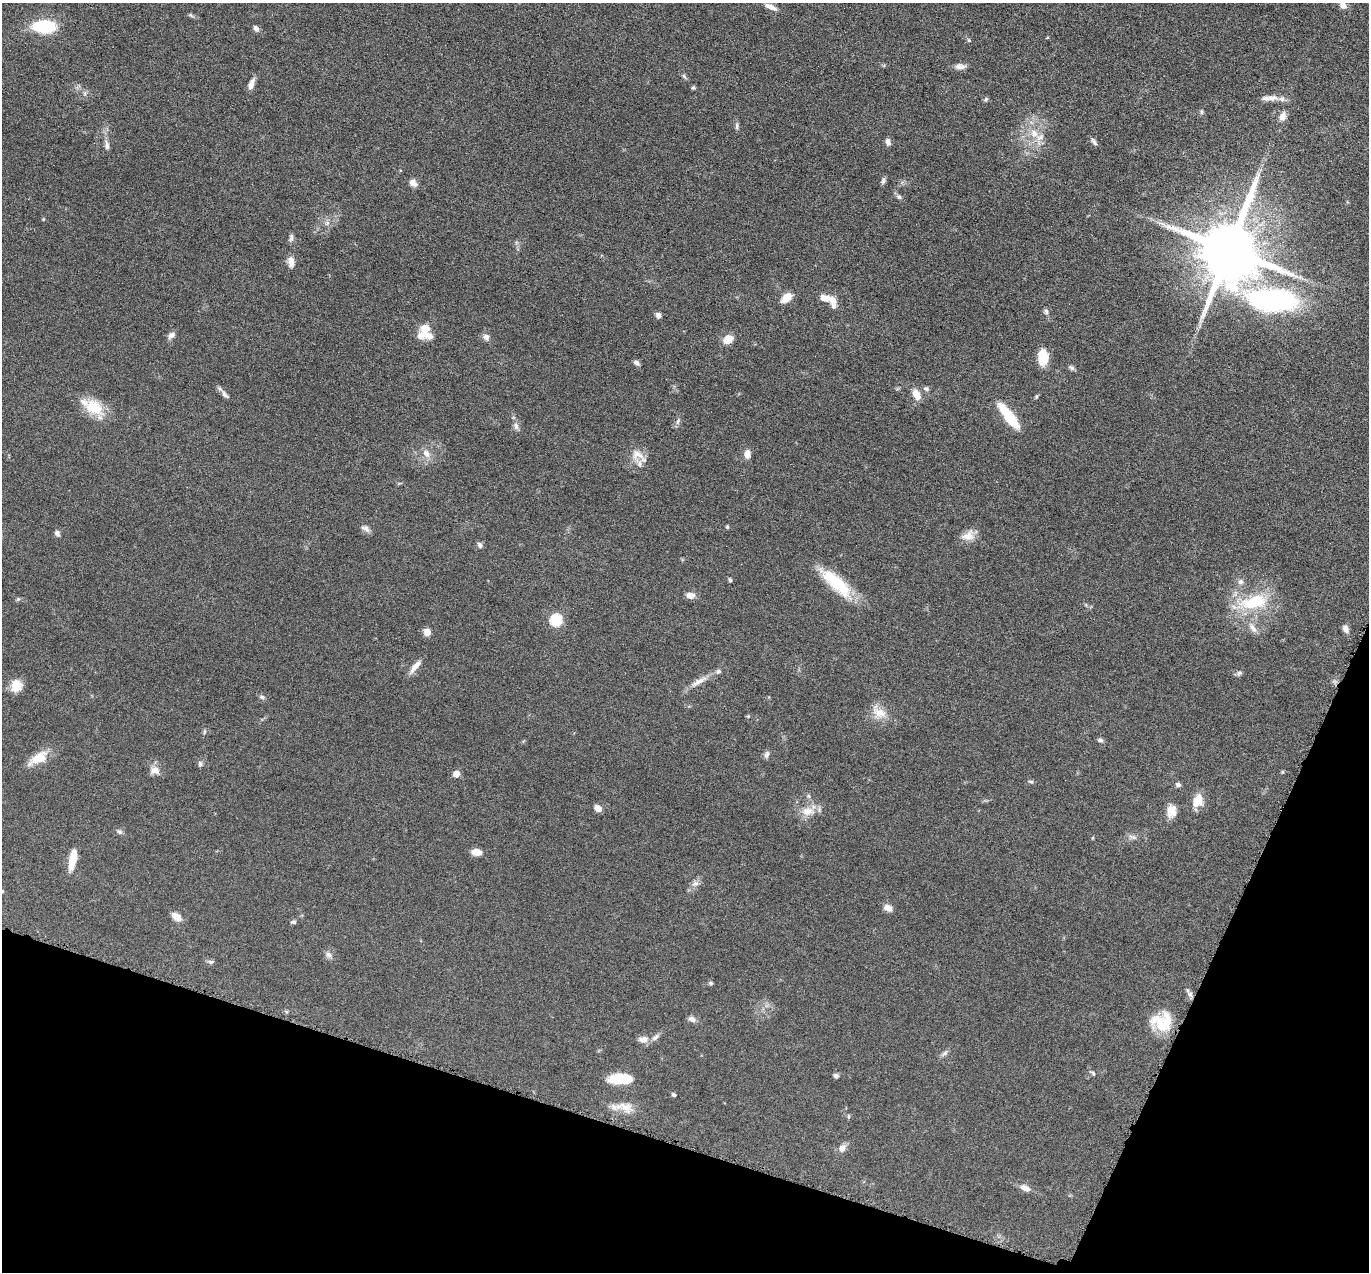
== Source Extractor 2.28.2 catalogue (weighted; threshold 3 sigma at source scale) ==
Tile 15 of 4 x 4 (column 3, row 4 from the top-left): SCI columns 2740-4106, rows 273-1542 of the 5480 x 5495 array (HDU 1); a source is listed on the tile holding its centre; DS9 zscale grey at full resolution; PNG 1371 x 1274 px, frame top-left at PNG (2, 3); no overlay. Shown black and unused: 16% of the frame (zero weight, under 4 of 8 exposures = <1% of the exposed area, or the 3 px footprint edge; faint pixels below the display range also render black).
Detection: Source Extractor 2.28.2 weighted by HDU 2 'WHT'; one run over the whole footprint, this tile lists its part. Background 0.0445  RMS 0.0037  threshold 0.0153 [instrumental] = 3 sigma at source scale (4.09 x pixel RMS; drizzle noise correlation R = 1.36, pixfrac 0.8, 0.05/0.05 arcsec/px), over >= 5 px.
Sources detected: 124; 10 inside a brighter listed object's ellipse — not listed separately; the other 114 listed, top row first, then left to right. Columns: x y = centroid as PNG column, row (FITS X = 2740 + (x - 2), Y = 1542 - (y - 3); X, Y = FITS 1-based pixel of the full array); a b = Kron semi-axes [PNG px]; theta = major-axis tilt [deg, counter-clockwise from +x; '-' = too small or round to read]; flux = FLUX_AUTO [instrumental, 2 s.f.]
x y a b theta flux
1343 5 12 8 -55 2.1
771 7 15 5 -25 2.1
191 15 7 4 -34 0.6
44 27 21 12 -2 20
256 28 9 6 -53 1.2
969 40 6 5 - 0.51
960 66 13 7 -2 2
684 76 9 4 -54 0.68
251 84 14 6 70 2.2
693 88 6 5 - 0.56
85 93 7 4 -89 0.69
1270 98 25 7 2 3.2
986 99 7 5 58 0.62
1201 112 7 5 -75 0.65
1283 116 12 8 69 2.2
737 126 10 5 89 0.89
1040 137 26 11 68 5.4
888 142 9 6 -76 1.4
1094 142 11 5 -56 0.99
107 145 16 6 -82 1.7
883 181 9 5 74 0.94
413 183 11 8 -46 1.8
899 197 7 6 - 0.86
43 219 5 4 - 0.3
327 223 8 6 69 1.2
291 238 11 6 88 1.1
1229 250 17 15 74 3700
291 262 14 7 -86 2.5
787 297 12 7 38 5.4
825 298 15 9 -7 3.2
1272 300 54 27 -3 94
1046 312 7 6 - 0.91
658 315 6 6 - 1.4
425 328 13 10 -38 4.7
171 335 11 7 49 1.5
486 337 9 8 - 1.5
728 339 9 7 33 5.6
1043 357 14 9 89 10
636 363 8 5 -44 1.1
1071 368 9 5 -31 0.85
926 389 8 6 -16 0.91
916 394 14 8 -64 3.8
225 395 16 6 -47 1.4
1036 396 6 4 70 0.46
94 407 27 18 -34 10
1009 416 32 9 -52 13
678 421 9 5 64 1
516 426 11 7 -76 1.4
426 453 13 9 -61 2.6
747 454 10 8 -90 2.2
638 455 19 17 -28 5
727 527 5 4 - 0.45
365 528 13 7 -29 1.5
57 533 8 6 -67 1.1
968 536 18 12 26 3.9
480 545 8 6 -54 1
730 580 5 4 - 0.62
1241 582 8 8 - 1.4
836 583 46 14 -42 17
690 595 10 7 -6 2.4
18 599 7 4 44 0.47
1254 602 41 18 13 19
1086 605 6 4 -72 0.42
556 620 6 6 - 33
1253 628 16 7 -55 2.6
1346 629 10 7 -68 1.8
427 632 9 8 - 2.1
415 666 21 6 51 2.8
1239 673 9 6 36 0.89
698 681 29 7 31 3.8
16 685 14 12 71 5.1
262 697 8 5 -15 0.86
879 712 23 15 -42 5.6
748 716 5 4 - 0.43
204 731 7 4 81 0.53
1100 740 7 5 -19 0.94
767 754 10 6 76 1.1
38 758 25 11 29 7.2
200 764 8 5 -90 0.92
155 770 13 10 3 2.8
1282 772 5 4 - 0.42
456 774 6 5 - 3.1
1031 782 7 5 -17 0.63
1178 784 7 6 - 0.97
1198 800 14 10 68 6
598 808 8 6 -37 2.4
808 811 21 13 1 5.2
1172 812 15 12 -63 4.1
119 832 8 6 -27 0.99
1132 837 13 6 -13 1.4
476 852 10 6 -9 4
72 859 21 7 78 7.5
695 884 10 8 14 1.7
2 891 5 4 - 0.48
888 908 10 7 -22 2.3
176 917 11 7 -38 3.6
293 922 7 5 4 0.75
328 955 12 7 -45 1.4
211 962 9 5 -6 0.81
711 983 6 5 - 0.59
1190 994 10 6 -48 1.4
286 1011 6 4 -20 0.48
692 1019 11 7 -32 1.6
1161 1024 31 19 -40 11
643 1039 13 8 -6 2.4
944 1053 13 5 42 1.1
1093 1073 9 5 -41 0.73
836 1076 6 5 - 0.96
619 1079 23 9 1 12
674 1095 5 4 - 0.62
626 1107 23 14 -24 5.1
848 1116 7 4 -85 0.52
842 1148 12 9 52 2.1
1025 1188 14 7 -21 2.5
Isophote crosses this tile's border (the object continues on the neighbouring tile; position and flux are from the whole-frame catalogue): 2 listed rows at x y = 1343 5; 2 891